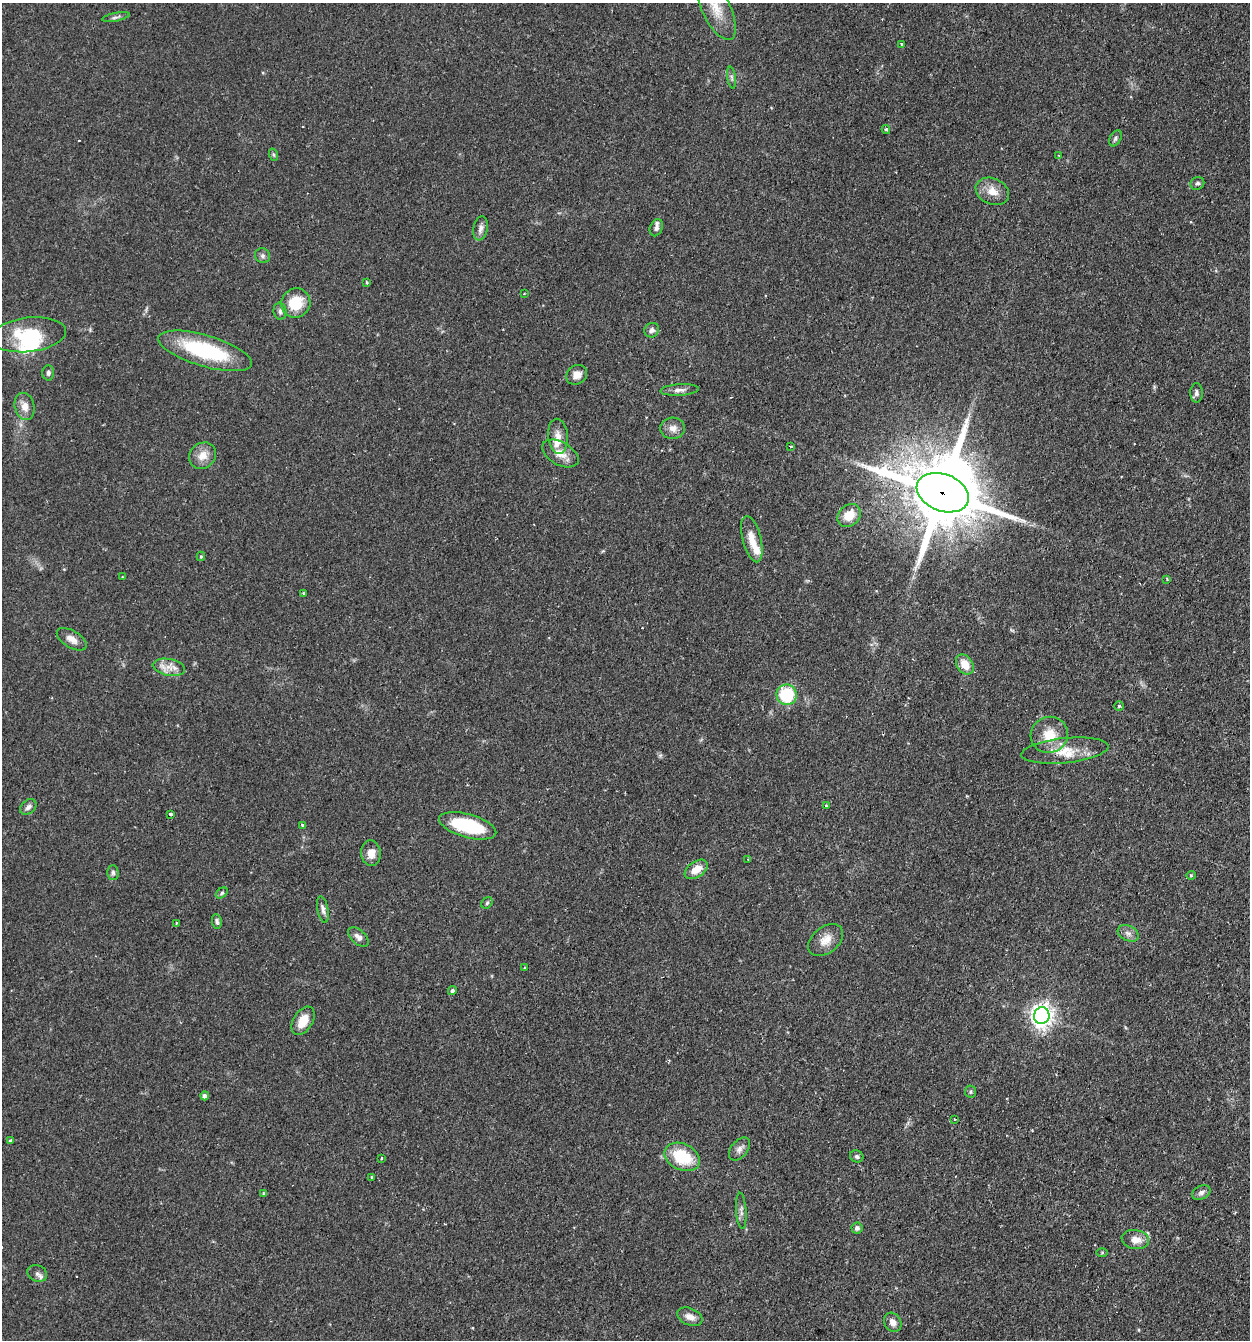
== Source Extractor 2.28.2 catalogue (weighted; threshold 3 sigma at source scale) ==
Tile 6 of 4 x 4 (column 2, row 2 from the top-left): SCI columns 1411-2658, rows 2713-4050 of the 5447 x 5425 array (HDU 1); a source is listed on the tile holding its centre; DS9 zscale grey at full resolution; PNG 1252 x 1342 px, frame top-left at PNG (2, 3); each listed source drawn as its Kron ellipse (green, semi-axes under 4 px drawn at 4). Shown black and unused: <1% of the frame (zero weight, under 2 of 3 exposures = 4% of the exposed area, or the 3 px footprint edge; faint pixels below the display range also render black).
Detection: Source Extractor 2.28.2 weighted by HDU 2 'WHT'; one run over the whole footprint, this tile lists its part. Background 0.0992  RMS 0.0055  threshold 0.0249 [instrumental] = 3 sigma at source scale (4.5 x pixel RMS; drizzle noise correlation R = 1.50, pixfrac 1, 0.05/0.05 arcsec/px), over >= 5 px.
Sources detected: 93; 1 inside a brighter object's white glare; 4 cosmic-ray / hot-pixel residue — neither listed nor drawn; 4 inside a brighter listed object's ellipse — not listed separately; the other 84 listed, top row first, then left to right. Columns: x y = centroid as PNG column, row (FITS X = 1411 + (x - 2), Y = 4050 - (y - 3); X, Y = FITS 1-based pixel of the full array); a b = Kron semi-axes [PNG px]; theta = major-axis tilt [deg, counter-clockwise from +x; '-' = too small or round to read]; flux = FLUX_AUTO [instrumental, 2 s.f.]
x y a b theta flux
716 8 35 14 -64 13
116 17 14 4 11 1.6
902 44 3 3 - 0.85
732 78 11 4 -81 1.2
886 129 4 3 - 0.98
1115 138 8 5 61 1.4
274 155 6 4 -71 0.74
1058 155 4 3 - 0.41
1197 183 7 6 - 1.5
992 191 17 13 -24 6.5
481 228 12 7 80 2.6
656 228 9 6 68 2
263 256 8 7 - 1.5
367 282 3 2 - 0.71
524 294 4 2 - 0.36
296 303 15 14 - 16
280 311 8 6 -83 1.7
652 330 8 7 - 1.9
29 335 37 17 7 26
205 351 49 15 -17 47
48 373 7 6 - 1.3
577 375 11 9 37 4.8
679 390 19 5 3 3
1196 393 9 6 89 1.5
25 406 14 10 -76 5
673 428 12 10 4 3.8
558 436 17 10 -84 5
791 446 3 3 - 1.1
560 454 20 11 -29 6.7
202 456 14 12 38 6.3
943 493 27 18 -21 7000
849 516 13 10 45 8.5
752 539 24 9 -76 7.4
201 556 5 4 - 0.67
122 577 3 2 - 0.53
1167 579 3 2 - 0.59
304 593 4 3 - 0.63
72 639 17 8 -31 4.5
965 664 11 8 -55 7.4
169 667 16 8 -10 5.1
787 695 10 10 - 29
1119 706 4 4 - 0.74
1049 735 19 18 - 11
1065 751 44 12 6 13
826 806 3 3 - 0.44
28 807 9 6 42 2.1
171 814 3 3 - 6
303 825 3 3 - 1.3
468 826 29 11 -15 35
371 853 13 10 -84 5.3
748 859 3 3 - 0.43
696 869 13 8 35 7.4
113 873 7 5 -89 1.2
1191 875 4 4 - 0.56
222 893 7 4 37 1
487 903 6 5 - 0.87
323 910 14 5 -79 2.2
217 921 7 5 -82 1.3
176 923 3 3 - 0.52
1128 933 11 7 -27 2.5
358 937 12 7 -42 2.8
826 940 20 13 38 7
524 968 4 3 - 0.45
452 991 4 4 - 1.6
1042 1016 8 7 - 360
303 1021 15 9 58 8.9
970 1091 6 5 - 0.91
205 1096 4 4 - 2.2
954 1119 3 2 - 0.61
10 1141 3 3 - 1.5
739 1149 13 8 51 2.9
857 1156 7 6 - 1.3
682 1157 18 13 -25 23
381 1158 3 3 - 0.67
372 1177 3 3 - 1.2
1201 1192 10 6 25 2.1
264 1194 4 3 - 1.2
741 1211 18 5 -86 2.2
857 1228 5 5 - 1.4
1135 1240 14 9 -10 5.3
1102 1252 6 4 1 0.66
37 1273 10 8 -22 2.3
690 1317 13 8 -22 4
893 1322 10 8 -60 3.6
Overlapping masked pixels (flux is a lower limit): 2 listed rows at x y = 943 493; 1065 751
Isophote crosses this tile's border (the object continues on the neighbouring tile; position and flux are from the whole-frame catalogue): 1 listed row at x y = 716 8